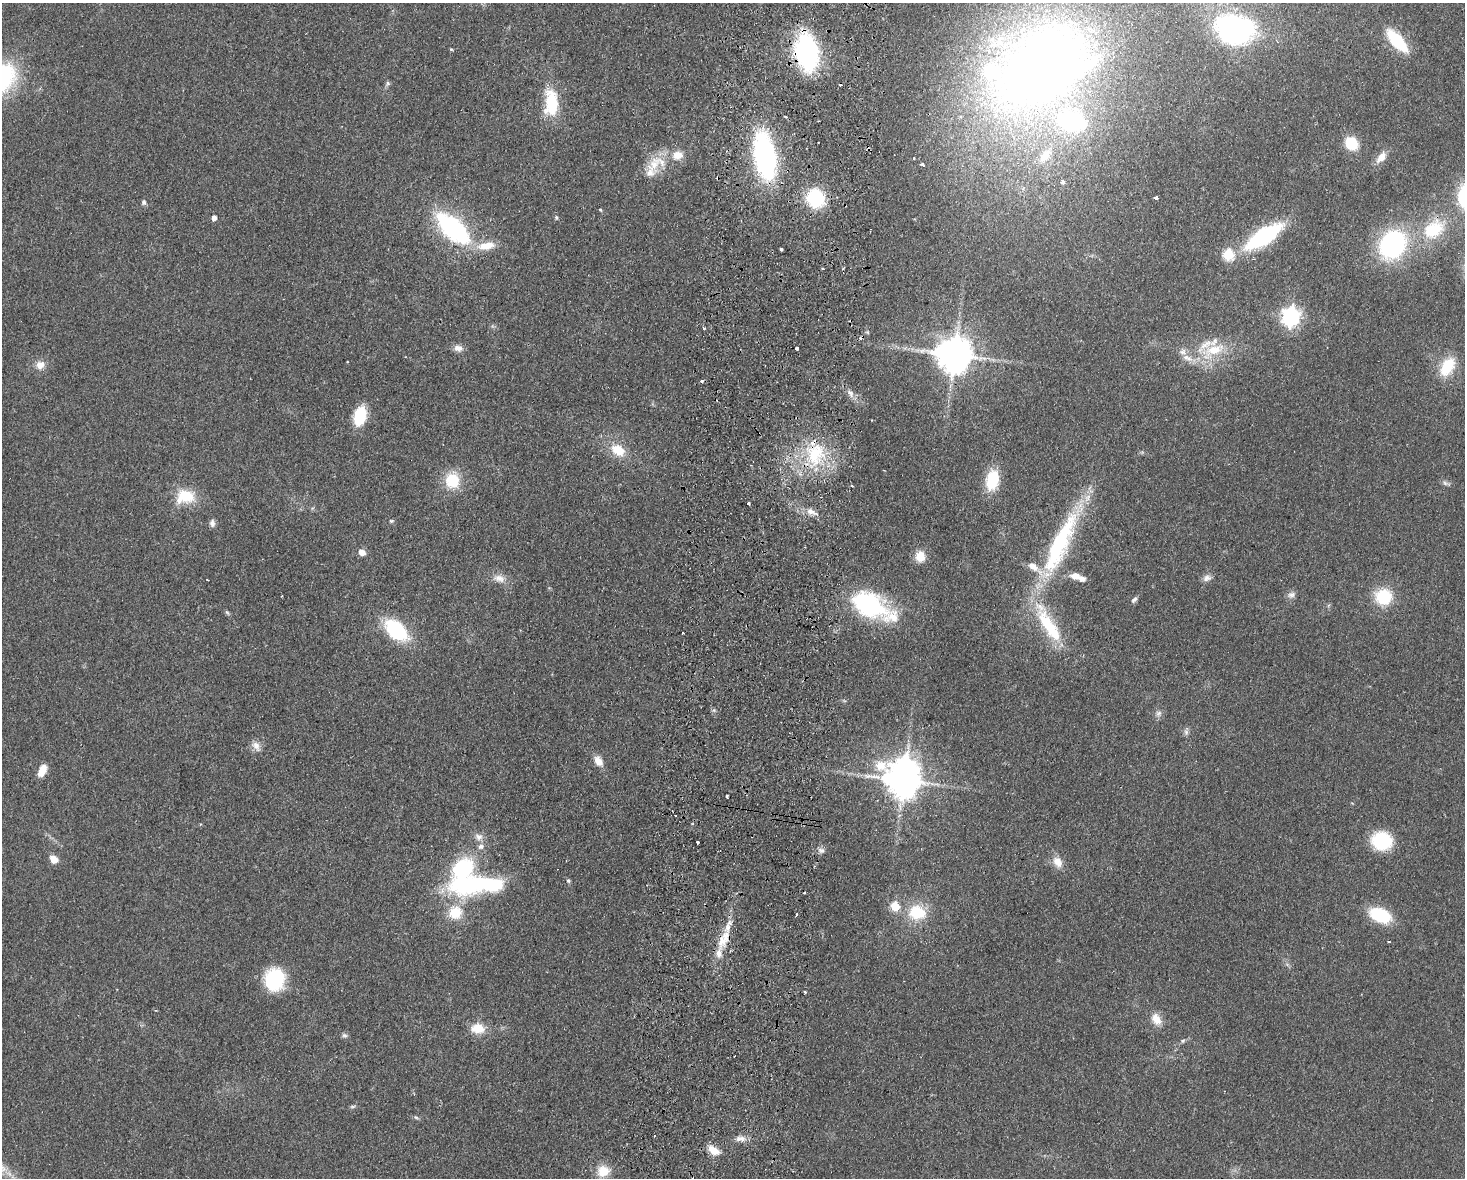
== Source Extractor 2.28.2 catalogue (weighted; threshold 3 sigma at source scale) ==
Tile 8 of 3 x 4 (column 2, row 3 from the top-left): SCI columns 1632-3094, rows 1186-2361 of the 4838 x 4724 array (HDU 1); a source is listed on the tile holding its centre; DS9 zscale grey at full resolution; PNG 1467 x 1180 px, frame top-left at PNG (2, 3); no overlay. Shown black and unused: <1% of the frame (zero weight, under 2 of 3 exposures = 3% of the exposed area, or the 3 px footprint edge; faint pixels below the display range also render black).
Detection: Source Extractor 2.28.2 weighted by HDU 2 'WHT'; one run over the whole footprint, this tile lists its part. Background 0.0998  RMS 0.0086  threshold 0.0385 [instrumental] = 3 sigma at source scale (4.5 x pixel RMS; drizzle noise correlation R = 1.50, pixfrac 1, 0.05/0.05 arcsec/px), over >= 5 px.
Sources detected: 124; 1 inside a brighter object's white glare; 8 cosmic-ray / hot-pixel residue — not listed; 13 inside a brighter listed object's ellipse — not listed separately; the other 102 listed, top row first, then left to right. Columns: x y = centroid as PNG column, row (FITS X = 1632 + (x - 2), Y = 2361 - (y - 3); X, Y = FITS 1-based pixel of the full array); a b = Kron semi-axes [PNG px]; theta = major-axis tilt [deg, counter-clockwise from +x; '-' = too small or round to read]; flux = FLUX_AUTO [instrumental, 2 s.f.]
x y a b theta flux
1235 29 39 28 -14 130
1397 41 26 10 -48 45
451 49 4 3 - 0.96
806 52 29 18 -79 150
1045 67 109 78 33 990
388 83 7 6 - 1.8
551 103 28 14 -90 41
786 117 3 3 - 2.1
1351 143 12 10 -49 28
678 155 15 12 20 11
765 156 31 14 -80 220
1045 156 21 11 50 17
1381 157 15 8 48 9
914 158 2 2 - 1.1
922 164 4 3 - 3
654 165 25 16 81 18
1063 182 3 3 - 16
816 198 16 14 -61 58
1156 198 4 3 - 6.5
144 202 7 6 - 1.9
600 210 5 4 - 1
556 217 6 4 -76 1.4
214 218 5 4 - 4.4
453 228 32 15 -43 140
1433 229 29 21 33 43
1263 237 32 12 33 120
1392 244 24 21 58 140
486 246 24 10 9 16
781 249 3 3 - 2.9
1228 255 6 6 - 59
1291 317 7 7 - 380
458 348 12 8 0 5
797 349 3 3 - 6.1
1214 350 37 15 25 33
1183 352 9 8 - 4.1
954 354 10 10 - 2100
40 365 12 10 34 7.2
1447 367 23 14 57 28
701 381 3 3 - 2.2
850 393 7 4 -2 2.2
360 416 16 10 76 37
618 450 15 11 -31 20
815 454 35 27 81 60
452 480 17 16 - 28
992 480 19 11 79 36
1446 483 13 5 -19 2.4
852 486 3 3 - 3
185 496 24 18 4 27
749 504 3 3 - 1.4
811 512 19 7 -21 7.6
391 521 6 5 - 1.3
212 523 9 6 -88 3.7
1060 543 86 20 66 120
362 552 7 6 - 6.3
920 556 12 11 - 12
1077 577 21 8 -22 10
499 578 16 10 -16 7.8
1207 578 12 9 21 4.3
207 580 3 2 - 0.93
1291 595 11 8 24 3.8
1383 597 15 14 - 40
1134 600 9 5 45 2.2
869 604 31 20 -27 120
227 612 7 5 -53 1.5
396 630 22 13 -41 73
1053 631 78 16 -60 50
683 633 3 2 - 1.2
714 710 6 5 - 1.4
1159 713 8 8 - 3.2
1186 732 8 6 -88 2.5
256 746 14 8 -53 6
598 761 12 8 -57 8.7
42 770 15 8 66 10
903 780 11 9 -20 1900
727 796 4 3 - 3.9
676 815 3 3 - 1.9
479 837 12 9 -24 5.3
1382 841 15 14 - 64
697 842 3 3 - 5.3
821 850 8 8 - 3.1
54 859 10 8 -48 7.9
1058 862 15 11 -53 8.6
568 881 6 5 - 1.6
476 884 65 20 3 110
895 906 5 5 - 34
455 912 16 15 - 21
917 912 19 16 -12 32
796 915 3 3 - 2.3
1380 915 23 13 -23 41
722 941 19 14 69 16
1389 942 3 2 - 0.82
275 979 20 17 74 68
805 992 3 3 - 2.2
1156 1019 16 10 -59 10
477 1028 17 12 -2 15
344 1035 8 6 -28 2.1
1183 1041 6 5 - 1.3
352 1106 8 4 1 1.4
416 1117 7 5 -30 1.5
738 1139 10 8 13 4.9
713 1150 13 8 -37 12
603 1171 17 14 19 14
Overlapping masked pixels (flux is a lower limit): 4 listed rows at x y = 806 52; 815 454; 1060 543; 722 941